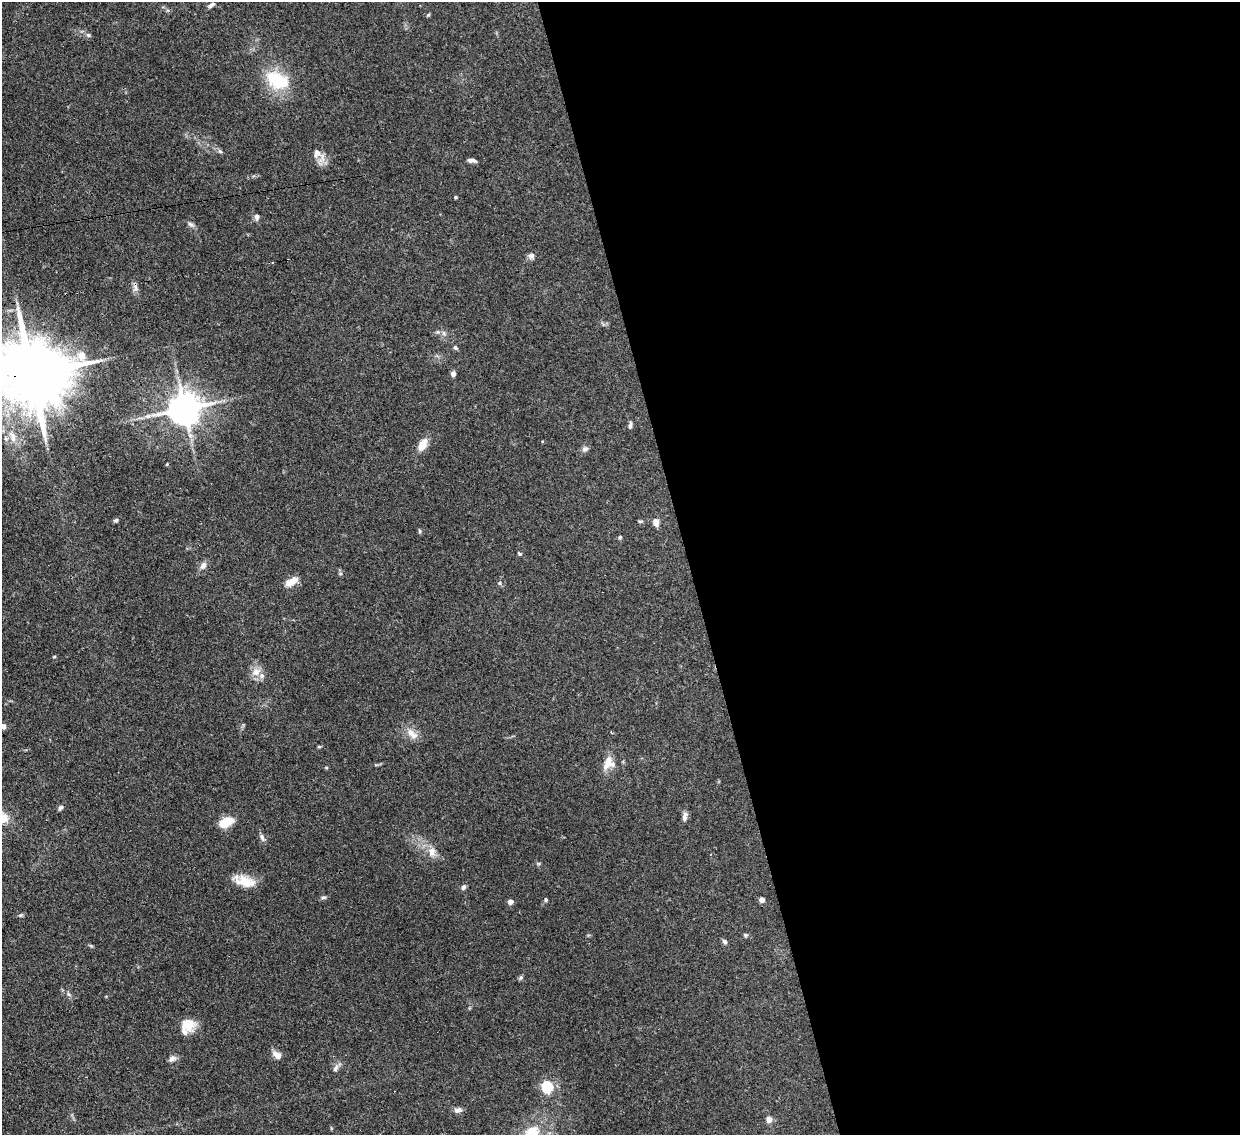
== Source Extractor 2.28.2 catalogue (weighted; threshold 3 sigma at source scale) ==
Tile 8 of 4 x 4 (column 4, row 2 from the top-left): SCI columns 3787-5024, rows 2485-3617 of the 5105 x 5088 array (HDU 1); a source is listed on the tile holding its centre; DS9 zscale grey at full resolution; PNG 1242 x 1137 px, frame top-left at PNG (2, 2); no overlay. Shown black and unused: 44% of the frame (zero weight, under 3 of 4 exposures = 9% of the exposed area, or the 3 px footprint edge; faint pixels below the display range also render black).
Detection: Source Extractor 2.28.2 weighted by HDU 2 'WHT'; one run over the whole footprint, this tile lists its part. Background 0.146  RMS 0.0052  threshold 0.0234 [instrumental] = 3 sigma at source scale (4.5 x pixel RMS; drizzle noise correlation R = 1.50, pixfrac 1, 0.05/0.05 arcsec/px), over >= 5 px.
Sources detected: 63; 2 inside a brighter listed object's ellipse — not listed separately; the other 61 listed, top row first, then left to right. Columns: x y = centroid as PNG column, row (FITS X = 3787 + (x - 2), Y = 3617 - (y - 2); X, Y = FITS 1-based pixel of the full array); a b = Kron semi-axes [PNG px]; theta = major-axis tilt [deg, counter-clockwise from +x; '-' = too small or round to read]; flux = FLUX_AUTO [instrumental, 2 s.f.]
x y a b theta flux
211 5 11 4 33 1.5
428 15 6 3 19 0.56
88 35 6 5 - 1
277 80 31 19 -25 23
220 151 7 5 -42 0.94
317 153 13 9 84 3.7
472 160 11 5 -7 1.8
455 197 4 3 - 0.57
257 217 7 6 - 1.8
190 224 8 5 -19 1.3
531 256 9 8 - 1.8
135 288 13 7 -85 2.3
444 333 7 5 -48 1.3
455 347 6 5 - 0.9
31 374 27 16 7 6600
453 374 4 4 - 3.3
184 408 9 9 - 1000
148 416 7 4 44 1.2
630 425 8 5 81 1.4
12 437 19 8 -70 5.5
422 445 14 8 62 6
585 449 8 6 25 1.7
116 520 6 5 - 0.99
640 521 7 3 8 0.68
656 522 10 8 -75 2.8
420 531 6 4 -75 0.7
620 537 5 4 - 0.71
519 554 6 4 -38 0.69
203 565 12 8 60 2.4
291 581 17 8 32 5.1
499 583 5 5 - 0.85
54 657 5 3 - 0.49
256 672 14 10 36 4.5
3 727 6 5 - 1.8
412 734 20 9 -41 4.8
319 747 6 4 0 0.53
607 763 22 9 68 5.4
326 768 5 3 - 0.52
60 808 7 5 56 1.2
685 817 11 6 84 2.2
226 822 13 7 26 14
262 837 11 6 -67 1.7
432 852 14 10 -84 4.4
245 882 25 12 -11 9.3
463 887 7 5 49 1.5
323 897 7 4 -4 0.98
546 899 5 4 - 0.86
762 899 4 4 - 4.3
510 902 4 4 - 4.7
745 935 6 5 - 0.81
725 941 6 5 - 1.4
91 946 6 4 -19 0.62
521 977 6 5 - 0.94
188 1025 18 16 -12 8.4
277 1055 11 7 -39 3.6
172 1059 10 7 19 1.9
335 1068 12 6 64 2
547 1086 5 5 - 59
458 1110 11 7 15 2
769 1119 4 4 - 7
531 1132 26 18 33 15
Overlapping masked pixels (flux is a lower limit): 1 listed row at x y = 31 374
Isophote crosses this tile's border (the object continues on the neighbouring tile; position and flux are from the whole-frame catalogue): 2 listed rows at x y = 31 374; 531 1132